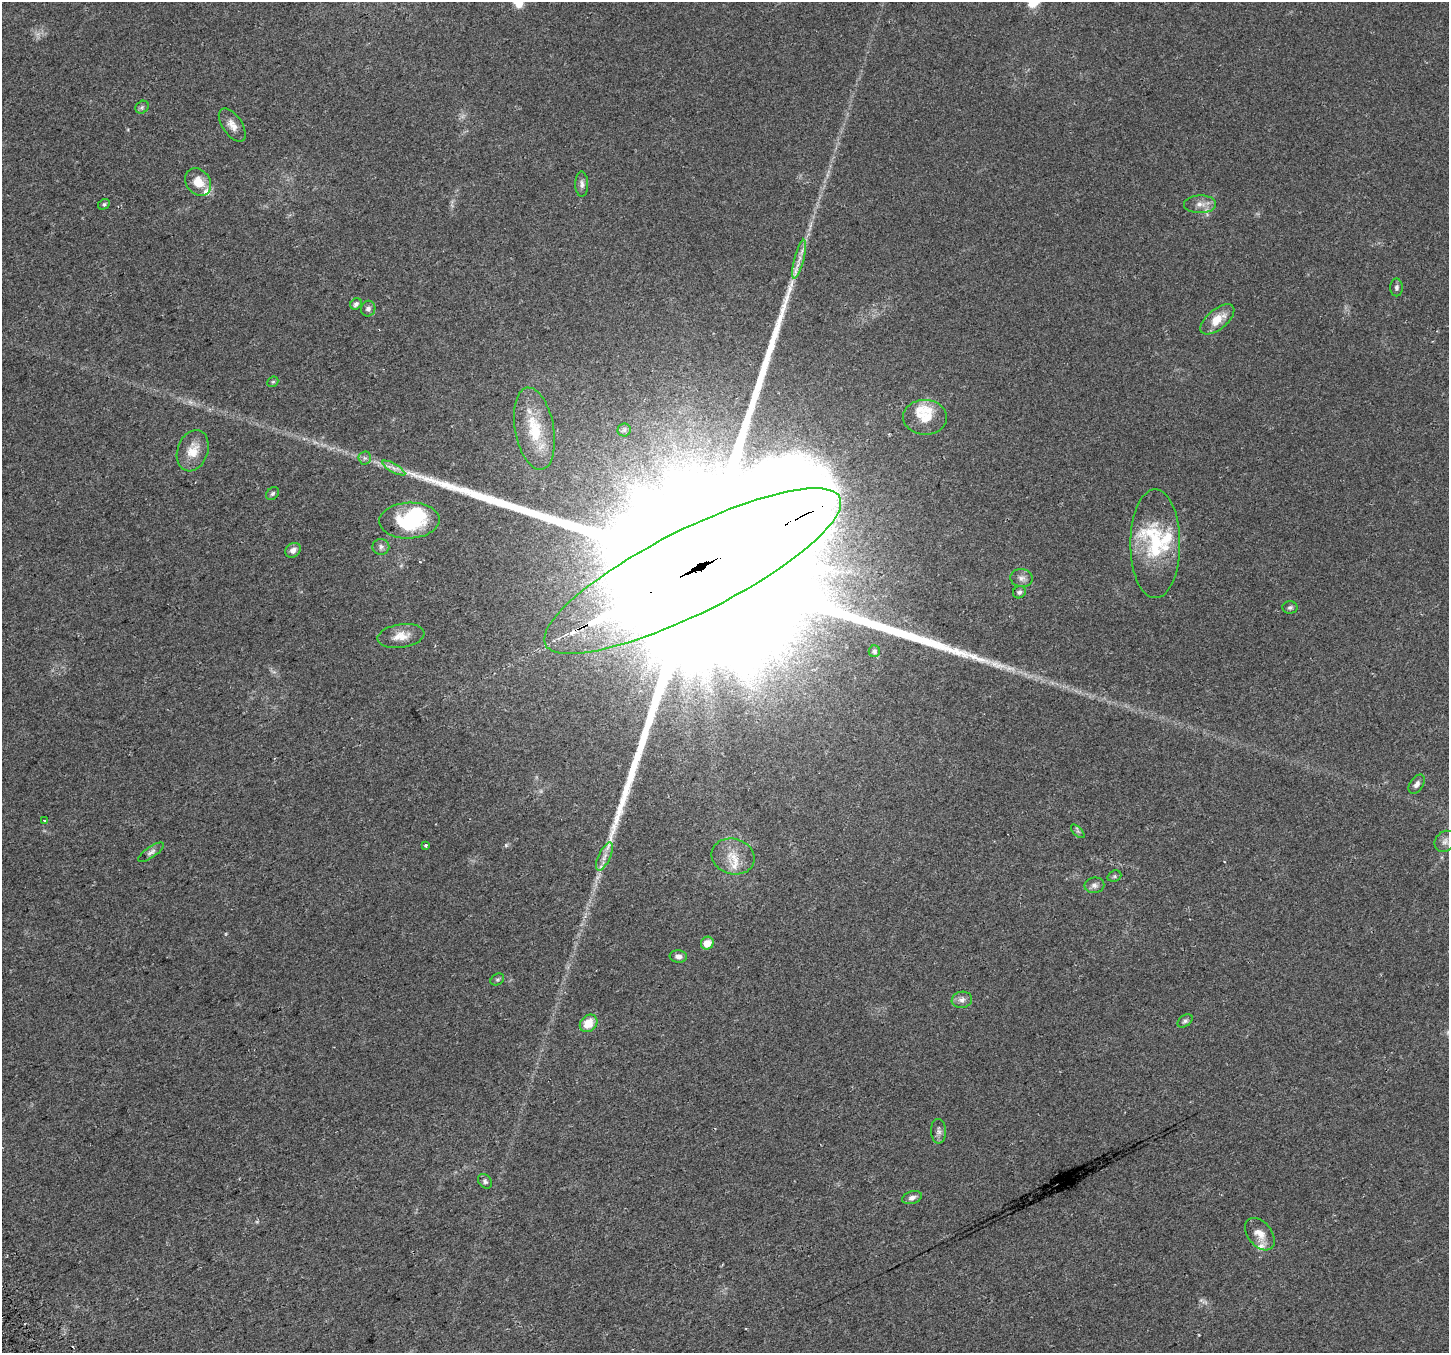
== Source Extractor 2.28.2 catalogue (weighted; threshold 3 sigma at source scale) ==
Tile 7 of 4 x 4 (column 3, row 2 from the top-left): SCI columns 2923-4369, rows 2824-4174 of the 5848 x 5706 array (HDU 1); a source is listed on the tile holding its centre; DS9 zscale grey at full resolution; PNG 1451 x 1355 px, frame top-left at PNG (2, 2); each listed source drawn as its Kron ellipse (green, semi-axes under 4 px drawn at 4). Shown black and unused: <1% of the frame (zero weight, under 2 of 3 exposures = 2% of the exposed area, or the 3 px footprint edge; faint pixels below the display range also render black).
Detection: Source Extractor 2.28.2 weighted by HDU 2 'WHT'; one run over the whole footprint, this tile lists its part. Background 0.0511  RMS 0.0081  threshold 0.0365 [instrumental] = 3 sigma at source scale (4.5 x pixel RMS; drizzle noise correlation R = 1.50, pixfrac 1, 0.0396/0.0396 arcsec/px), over >= 5 px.
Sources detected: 65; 4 too faint to see at this stretch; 1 inside a brighter object's white glare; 2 cosmic-ray / hot-pixel residue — neither listed nor drawn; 9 inside a brighter listed object's ellipse — not listed separately; the other 49 listed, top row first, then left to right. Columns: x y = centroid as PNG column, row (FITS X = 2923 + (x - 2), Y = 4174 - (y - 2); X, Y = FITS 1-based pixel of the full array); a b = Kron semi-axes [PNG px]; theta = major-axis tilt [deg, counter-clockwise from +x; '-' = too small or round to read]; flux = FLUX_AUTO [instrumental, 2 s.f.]
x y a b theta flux
142 107 7 5 43 1.6
232 125 19 10 -56 6.9
198 182 15 11 -52 13
582 184 12 6 -89 3.2
104 204 6 5 - 1.6
1200 204 16 9 1 6.3
799 259 20 5 76 6.3
1396 287 9 6 -90 2.3
356 304 6 5 - 2.9
368 309 8 7 - 2.7
1217 319 20 10 40 14
273 382 6 5 - 1.1
925 417 22 17 -2 17
534 429 42 19 -79 36
624 430 6 6 - 1.6
193 451 21 15 70 15
365 458 6 6 - 1.9
394 468 13 4 -30 3.9
273 493 7 5 45 1.6
409 521 30 18 2 54
1155 544 54 25 -90 57
381 547 8 8 - 2.7
293 550 8 6 34 4
693 571 165 42 27 240000
1021 578 11 9 -7 4.1
1019 592 6 6 - 2.1
1290 607 7 6 - 1.8
401 636 23 11 8 10
874 651 6 5 - 1.5
1417 784 10 6 58 3.6
44 821 3 3 - 3
1078 831 8 3 -45 1.4
1445 841 11 9 49 5
425 845 3 3 - 3
151 852 15 5 35 2.7
733 856 22 17 -15 16
604 857 15 6 65 4.8
1114 876 7 5 21 1.5
1094 885 10 7 9 3.2
707 943 6 6 - 10
678 956 9 6 -7 3.3
497 979 7 5 32 1.4
962 1000 10 8 9 3.9
1185 1021 8 5 35 1.9
589 1023 10 7 46 13
939 1131 12 7 -86 3.3
485 1181 8 6 -52 2
912 1198 10 6 17 3.2
1260 1234 18 12 -51 8.8
Overlapping masked pixels (flux is a lower limit): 1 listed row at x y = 693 571